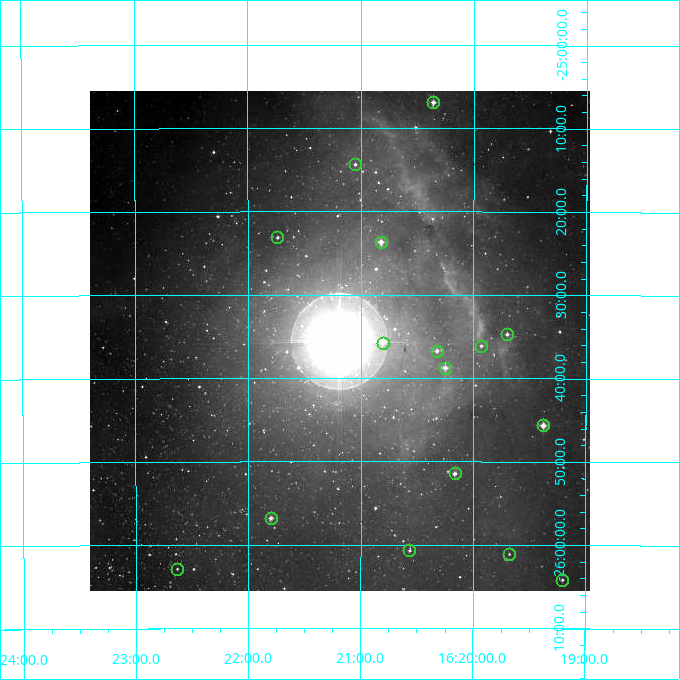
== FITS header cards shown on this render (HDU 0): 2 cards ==
NAXIS1  =                  500
NAXIS2  =                  500

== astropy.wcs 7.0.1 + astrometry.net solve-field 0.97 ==
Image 500 x 500 px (HDU 0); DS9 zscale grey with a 90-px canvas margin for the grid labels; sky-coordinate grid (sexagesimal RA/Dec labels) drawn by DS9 from the SOLVED WCS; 16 Tycho-2 reference stars matched to detected sources circled (green)
Header WCS: none
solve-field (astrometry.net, Tycho-2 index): SOLVED blind (the file carries no WCS)
Solved WCS: RA---TAN-SIP/DEC--TAN-SIP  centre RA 16:21:11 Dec -25:36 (245.30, -25.59 deg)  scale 7.2 arcsec/px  FOV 60.0' x 60.0'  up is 0 deg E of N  parity normal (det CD < 0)
(file carries no celestial WCS; the grid is the blind solution)
Tycho-2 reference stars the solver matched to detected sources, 16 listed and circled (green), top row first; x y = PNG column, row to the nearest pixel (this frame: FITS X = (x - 90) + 1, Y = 500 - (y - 91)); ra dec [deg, ICRS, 3 dp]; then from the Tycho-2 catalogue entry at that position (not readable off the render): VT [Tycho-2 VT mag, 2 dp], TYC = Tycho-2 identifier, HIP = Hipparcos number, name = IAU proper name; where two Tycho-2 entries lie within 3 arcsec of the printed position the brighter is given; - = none
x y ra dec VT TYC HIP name
433 102 245.090 -25.115 9.22 6798-229-1 80049 -
355 164 245.262 -25.239 10.94 6798-135-1 - -
277 237 245.434 -25.385 11.06 6798-211-1 - -
381 242 245.205 -25.394 8.86 6798-111-1 - -
507 334 244.925 -25.578 10.84 6798-318-1 - -
383 343 245.201 -25.597 10.74 6798-545-1 - -
481 346 244.983 -25.602 11.05 6798-274-1 - -
437 351 245.081 -25.612 9.79 6798-399-1 - -
445 368 245.063 -25.646 9.16 6798-422-1 - -
543 425 244.844 -25.761 8.24 6797-3-1 79969 -
455 473 245.041 -25.857 9.65 6798-340-1 80027 -
271 518 245.450 -25.946 9.43 6798-34-1 - -
409 550 245.141 -26.012 11.35 6798-455-1 - -
509 554 244.919 -26.018 12.14 6798-443-1 - -
177 569 245.658 -26.048 11.73 6798-198-1 - -
562 580 244.801 -26.069 11.07 6797-12-1 - -